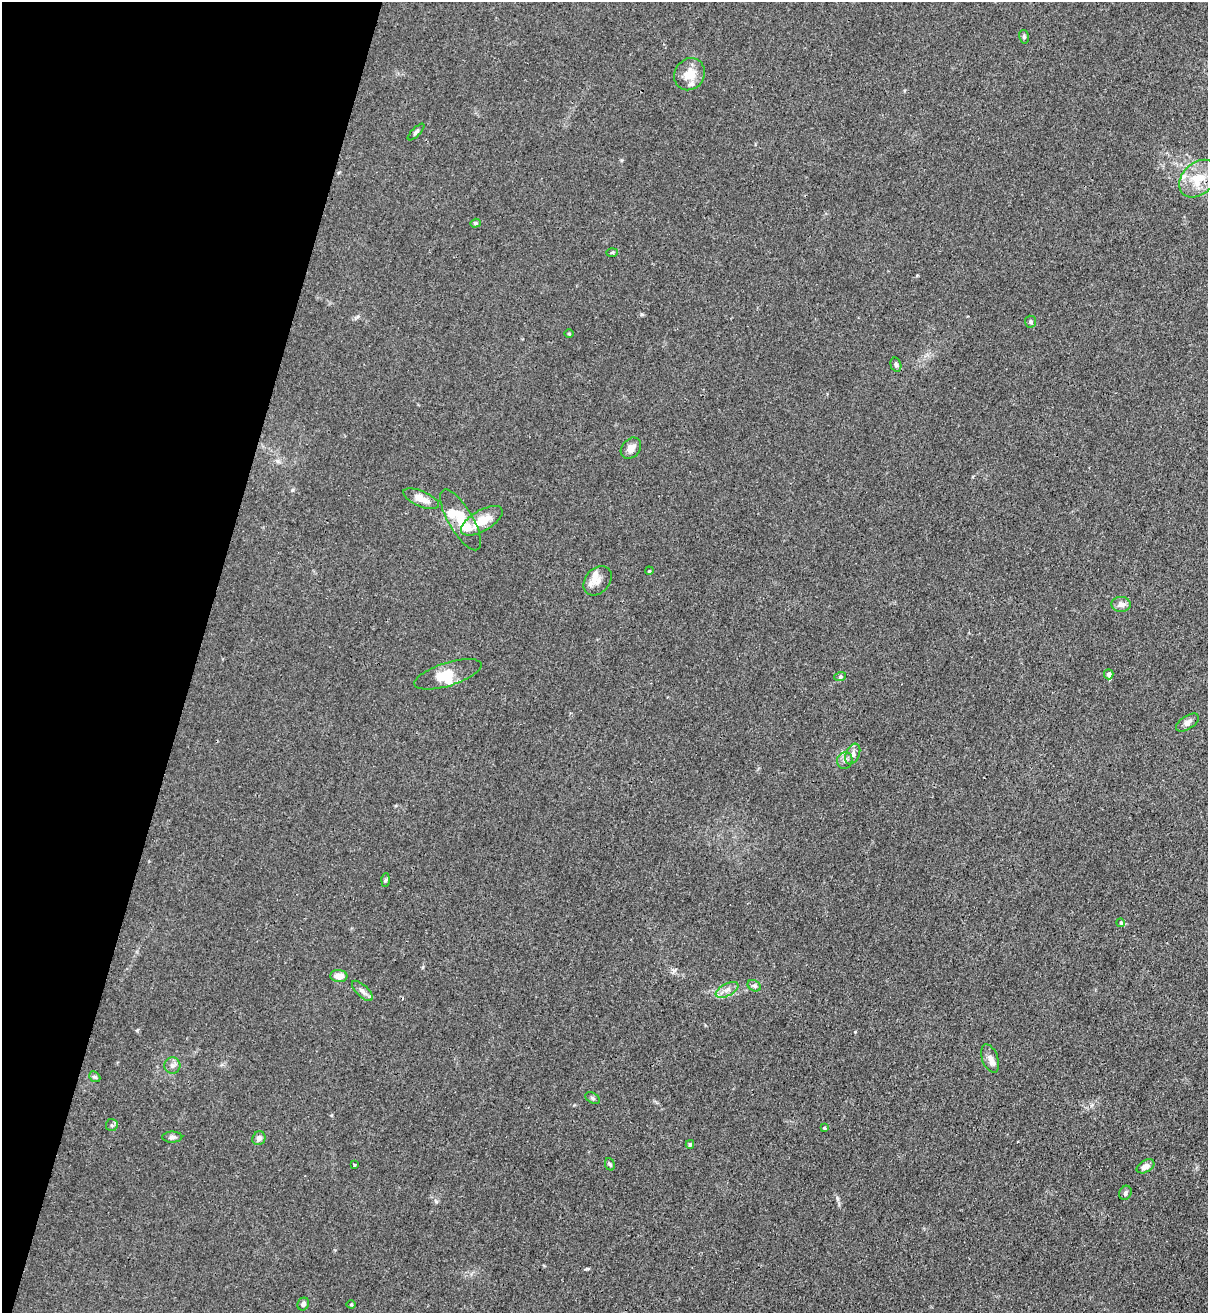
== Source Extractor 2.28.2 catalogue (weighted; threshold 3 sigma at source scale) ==
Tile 9 of 4 x 4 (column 1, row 3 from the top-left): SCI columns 221-1426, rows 1340-2650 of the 5386 x 5316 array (HDU 1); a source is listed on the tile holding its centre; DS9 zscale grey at full resolution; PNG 1210 x 1315 px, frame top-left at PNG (2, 2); each listed source drawn as its Kron ellipse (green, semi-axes under 4 px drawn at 4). Shown black and unused: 16% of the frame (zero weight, under 3 of 4 exposures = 7% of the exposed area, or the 3 px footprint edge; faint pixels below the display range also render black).
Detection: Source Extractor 2.28.2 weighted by HDU 2 'WHT'; one run over the whole footprint, this tile lists its part. Background 0.0298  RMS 0.003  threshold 0.0134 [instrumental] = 3 sigma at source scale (4.5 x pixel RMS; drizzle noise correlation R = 1.50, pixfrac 1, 0.05/0.05 arcsec/px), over >= 5 px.
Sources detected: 50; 2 inside a brighter object's white glare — neither listed nor drawn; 5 inside a brighter listed object's ellipse — not listed separately; the other 43 listed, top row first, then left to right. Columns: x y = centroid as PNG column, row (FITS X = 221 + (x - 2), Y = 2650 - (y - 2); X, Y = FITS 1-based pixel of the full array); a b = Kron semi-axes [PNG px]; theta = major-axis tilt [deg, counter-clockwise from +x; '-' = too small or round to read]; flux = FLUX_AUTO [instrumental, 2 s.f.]
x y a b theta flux
1024 37 7 5 -77 0.54
689 74 17 14 55 5.1
416 132 11 3 45 0.59
1198 179 22 16 44 7.5
475 223 5 4 - 0.4
612 252 6 4 2 0.35
1030 322 6 5 - 0.58
569 334 5 3 - 0.25
896 365 7 5 -74 0.63
631 448 12 9 49 2
421 499 19 7 -23 3.4
461 520 34 12 -60 9.1
482 521 23 10 30 6.1
649 571 4 3 - 0.27
598 581 16 12 50 2.8
1121 604 9 7 -1 1.6
448 674 35 11 17 6.4
1109 674 5 4 - 1
840 677 6 3 19 0.4
1187 722 13 6 33 1.3
853 754 11 6 67 1.3
845 760 8 7 - 1.1
385 880 6 4 87 0.43
1121 923 4 3 - 0.28
339 976 8 6 -5 2.9
754 986 7 5 -29 0.63
727 990 12 6 28 1.8
362 991 13 6 -44 1.3
990 1058 14 8 -70 1.8
172 1065 8 8 - 1.2
95 1077 6 4 -43 0.47
592 1098 8 5 -27 0.53
112 1125 6 5 - 0.6
824 1128 4 3 - 0.33
172 1137 10 5 1 0.86
259 1138 7 6 - 1.2
690 1144 4 3 - 0.4
610 1164 6 4 -68 0.46
354 1165 3 2 - 0.39
1145 1166 9 6 30 1.8
1125 1193 7 6 - 0.72
303 1304 6 5 - 0.87
351 1304 4 4 - 0.3